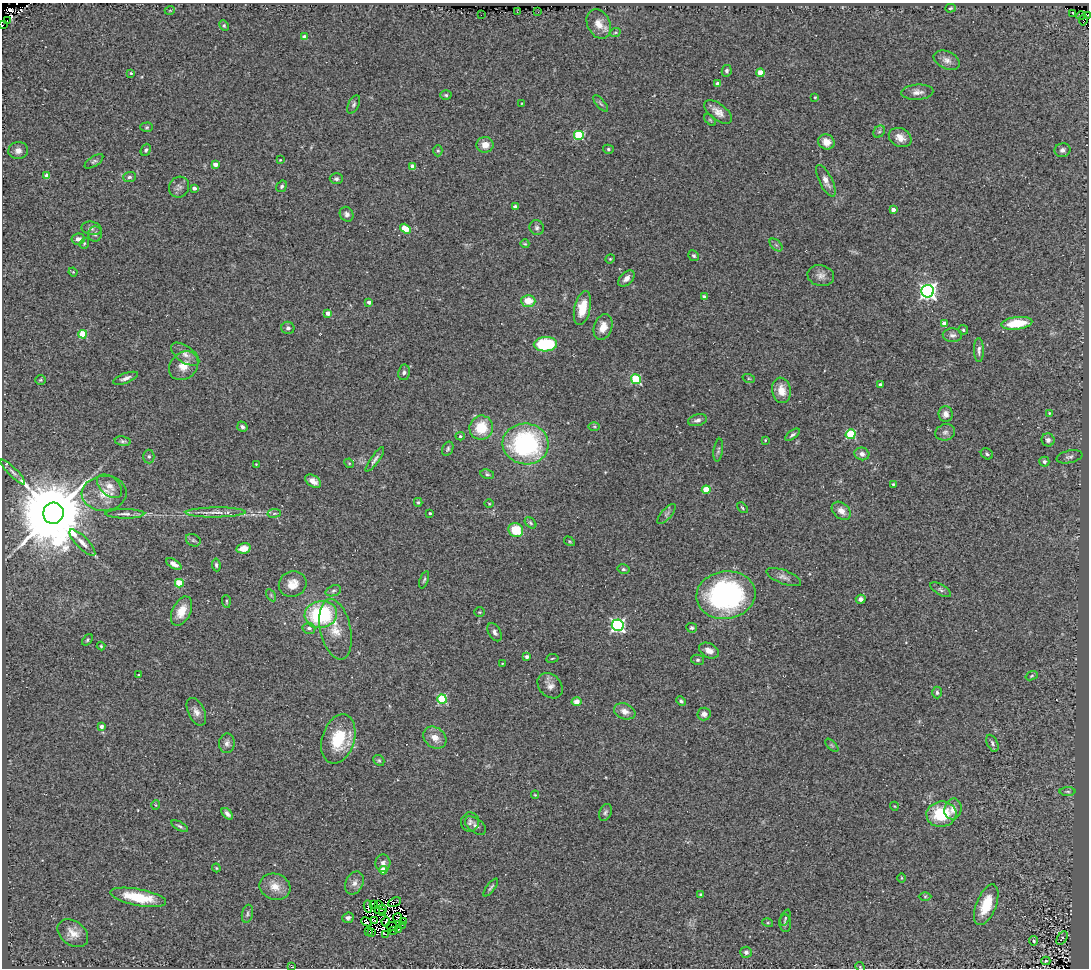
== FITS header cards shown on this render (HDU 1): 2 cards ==
NAXIS1  =                 1087
NAXIS2  =                  966

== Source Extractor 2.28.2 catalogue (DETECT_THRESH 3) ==
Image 1087 x 966 px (HDU 1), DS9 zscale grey, 1 PNG px = 1 image px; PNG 1091 x 970 px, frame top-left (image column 1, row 966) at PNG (2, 3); each listed source drawn as its Kron ellipse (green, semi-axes under 4 px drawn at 4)
Background 0.38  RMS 0.059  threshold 0.178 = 3 sigma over >= 5 px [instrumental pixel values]
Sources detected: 245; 11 with non-positive FLUX_AUTO (blend fragments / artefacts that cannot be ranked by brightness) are neither listed nor drawn; the other 234 listed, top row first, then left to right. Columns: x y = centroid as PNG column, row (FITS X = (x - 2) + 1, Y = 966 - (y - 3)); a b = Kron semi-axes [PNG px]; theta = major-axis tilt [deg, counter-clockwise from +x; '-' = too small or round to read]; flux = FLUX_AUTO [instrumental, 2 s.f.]
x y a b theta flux
951 8 5 4 - 5.2
170 10 5 3 - 2.9
517 12 3 2 - 7.5
538 12 3 2 - 3.2
1072 13 2 2 - 3.3
481 15 2 2 - 39
1087 15 3 2 - 34
1081 16 5 2 - 6.5
1083 20 5 3 - 52
7 21 2 2 - 44
599 24 15 11 -64 46
2 25 3 2 - 120
224 25 6 4 -64 5.5
615 33 5 3 - 4.4
305 37 4 4 - 30
947 60 14 8 -24 24
727 71 6 5 - 8.3
131 73 3 2 - 4.6
761 73 4 4 - 100
718 84 4 3 - 21
917 92 16 7 4 25
446 95 5 5 - 6.8
815 97 3 3 - 3.6
522 103 4 2 - 3.3
354 104 10 5 65 9.2
601 104 10 4 -50 9.1
718 112 16 8 -39 33
710 120 7 4 -45 5.9
147 127 6 5 - 5.8
879 132 6 5 - 8.2
579 135 5 4 - 300
900 137 12 9 -27 34
826 142 8 7 - 40
485 145 8 7 - 38
608 149 5 4 - 6.3
146 150 6 5 - 8.4
1063 150 8 7 - 14
18 151 10 8 8 23
438 151 5 4 - 6.6
280 160 3 3 - 2.7
94 161 11 5 34 9.4
215 164 4 4 - 32
413 167 4 4 - 58
47 176 4 4 - 52
129 177 6 5 - 9
336 179 6 5 - 11
826 181 17 6 -63 28
282 186 6 5 - 9.3
179 187 10 10 - 18
194 188 4 3 - 19
515 207 4 4 - 18
893 209 4 3 - 22
347 214 7 6 - 14
92 228 10 6 -13 14
537 228 7 7 - 11
405 229 6 4 -33 96
95 234 7 7 - 14
78 239 6 5 - 17
84 243 6 4 69 5.5
525 244 4 3 - 4.6
776 245 8 4 -44 8.2
694 256 6 5 - 6.7
610 259 5 4 - 4.1
73 272 4 3 - 3.8
821 276 13 10 -12 26
626 278 10 6 44 23
928 291 6 6 - 1600
704 297 4 3 - 20
528 301 7 6 - 64
369 302 4 3 - 16
582 308 17 8 77 87
328 313 4 3 - 32
1017 323 16 6 7 150
944 324 4 4 - 38
603 327 13 9 71 46
288 328 6 6 - 11
963 330 5 4 - 6.2
83 334 4 4 - 160
952 335 10 7 -4 16
545 344 11 7 2 230
979 350 12 5 -89 15
185 354 16 8 -36 29
184 366 16 13 42 56
404 372 8 6 80 9.8
125 378 13 4 20 16
636 379 5 4 - 290
749 379 6 4 -19 5.5
40 380 5 5 - 5.2
880 384 3 3 - 12
781 390 13 9 -80 49
1049 413 4 4 - 3.7
946 414 8 7 - 26
697 420 9 5 13 14
594 426 6 4 -1 5.2
242 427 5 4 - 12
481 428 12 11 - 120
945 432 10 8 16 16
851 434 5 5 - 290
792 435 8 4 37 9.3
460 436 4 4 - 6.8
765 440 3 2 - 3.7
1048 440 6 6 - 15
123 441 8 4 -11 8
526 444 23 20 -7 610
448 449 7 5 64 7.8
718 450 11 4 82 8.9
862 454 7 6 - 20
987 454 6 5 - 8.5
149 456 7 5 -87 9.4
1069 457 13 6 11 15
375 459 15 4 54 14
1044 462 5 5 - 11
349 463 5 4 - 4.5
256 464 4 3 - 3.9
13 472 17 4 -45 15
487 474 7 4 -10 7.5
313 481 9 5 -35 26
893 484 4 4 - 4.3
110 486 14 9 -41 36
706 490 4 4 - 110
104 493 22 17 4 82
418 502 4 4 - 5.7
489 504 4 3 - 3.6
742 508 6 3 -46 5
841 511 11 7 -40 33
216 512 30 5 1 42
53 513 10 10 - 67000
274 513 7 3 9 4.9
430 513 3 3 - 4.8
125 514 19 4 -1 20
666 514 12 5 48 12
530 523 6 4 -43 6.7
516 530 7 7 - 100
193 540 7 6 - 7.8
569 541 6 3 -31 4.4
82 543 17 6 -45 29
243 548 7 5 11 46
174 564 8 4 -31 19
216 565 6 4 -83 7.7
623 569 6 4 -13 7.6
784 577 18 7 -21 21
424 580 9 3 70 6.6
179 583 4 4 - 120
293 584 14 12 29 47
941 590 11 5 -32 11
333 591 8 5 19 8.8
271 595 6 4 -57 6
726 595 29 24 8 780
861 599 5 4 - 16
226 601 6 4 -87 6.1
181 611 15 9 64 56
480 612 5 5 - 5.6
321 614 16 13 8 380
618 625 6 5 - 930
309 628 6 5 - 13
692 628 5 4 - 7.5
335 629 31 15 -77 89
495 632 10 6 -61 14
87 640 6 4 50 5.8
101 646 4 4 - 4.3
709 651 10 7 -28 26
527 657 4 3 - 18
552 658 6 3 9 3.8
698 660 6 5 - 7.9
502 663 3 2 - 2.6
139 675 3 2 - 3.2
1032 676 6 4 21 4.9
550 686 14 11 -47 27
937 692 6 4 -87 8.5
442 699 5 4 - 300
681 701 5 4 - 7.1
577 702 5 4 - 32
625 711 11 7 -22 29
196 712 15 8 -65 25
704 714 6 6 - 20
101 727 4 4 - 9.9
435 738 12 10 -39 42
338 739 25 16 72 170
227 743 10 8 86 17
992 743 9 5 -64 10
832 745 8 3 -45 5.8
379 760 6 5 - 6
1068 791 8 4 -1 7.2
535 795 4 4 - 3.6
156 805 5 3 - 3.7
894 806 4 3 - 3
953 809 10 8 75 30
605 812 9 6 69 10
227 814 7 4 -46 16
941 814 15 12 7 180
470 822 9 9 - 15
180 826 9 4 -29 8.9
476 826 12 7 -38 15
383 863 9 7 86 16
216 868 4 3 - 3.9
383 870 4 4 - 84
901 878 4 3 - 3.2
354 883 12 8 63 25
275 887 16 13 -19 53
491 887 11 3 52 8.5
701 894 4 3 - 5.8
925 896 6 4 1 5.8
138 897 28 8 -10 140
395 902 7 2 24 15
373 904 3 2 - 7.1
378 905 3 2 - 5.8
986 905 21 10 68 100
368 906 6 4 -81 3.4
381 910 6 2 20 1.3
383 913 4 2 - 4.4
247 914 9 5 78 11
398 917 4 3 - 6.2
348 918 6 5 - 11
785 918 9 4 68 5.8
374 921 3 2 - 4.1
366 922 5 3 - 0.025
386 922 5 3 - 0.84
403 922 3 3 - 2.9
768 923 5 3 - 4.3
785 923 9 6 -84 9.7
402 925 2 2 - 3
392 926 6 2 -1 1.2
399 929 3 2 - 4.4
393 930 3 2 - 5.7
369 931 2 2 - 1.6
372 932 3 2 - 2.6
73 933 17 12 -37 48
386 934 2 2 - 2.9
1062 938 7 4 59 5
1034 941 5 4 - 9
746 952 6 5 - 14
1046 961 4 3 - 3.9
292 967 3 2 - 3.5
860 967 5 4 - 4.6
At the frame edge (FLAGS 8, measured only in part): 4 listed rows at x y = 1087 15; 2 25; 292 967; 860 967
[11 non-positive-flux detections neither listed nor drawn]